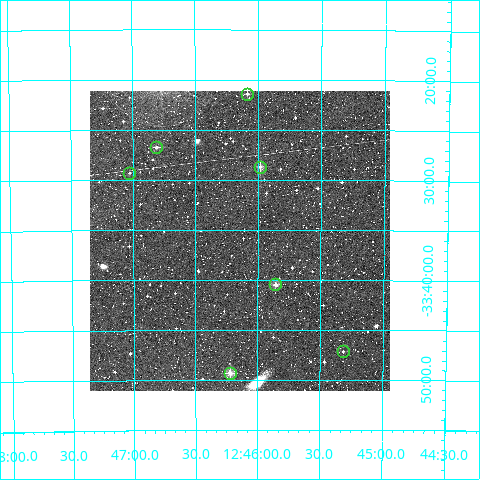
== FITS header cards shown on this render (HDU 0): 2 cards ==
NAXIS1  =                  300
NAXIS2  =                  300

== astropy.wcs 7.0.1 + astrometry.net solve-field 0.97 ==
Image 300 x 300 px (HDU 0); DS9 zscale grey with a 90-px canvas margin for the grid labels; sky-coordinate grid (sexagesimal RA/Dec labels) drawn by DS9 from the SOLVED WCS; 7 Tycho-2 reference stars matched to detected sources circled (green)
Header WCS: RA---TAN/DEC--TAN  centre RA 12:46:09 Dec -33:36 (191.54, -33.60 deg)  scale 6 arcsec/px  FOV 30.0' x 30.0'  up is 0 deg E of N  parity normal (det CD < 0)
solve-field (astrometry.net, Tycho-2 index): VERIFIED the header's WCS against the Tycho-2 star catalogue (verified at 2 index scales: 7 matches each, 0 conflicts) and refined it, rather than solving blind
Solved WCS: RA---TAN-SIP/DEC--TAN-SIP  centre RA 12:46:09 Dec -33:36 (191.54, -33.60 deg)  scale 6 arcsec/px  FOV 30.0' x 30.0'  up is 0 deg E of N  parity normal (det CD < 0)
The solver's refit moves the header's centre by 0.42 arcsec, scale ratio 0.9993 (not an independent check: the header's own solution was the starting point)
Tycho-2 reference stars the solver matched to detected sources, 7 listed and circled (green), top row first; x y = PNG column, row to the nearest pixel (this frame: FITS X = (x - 90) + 1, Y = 300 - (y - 91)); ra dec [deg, ICRS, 3 dp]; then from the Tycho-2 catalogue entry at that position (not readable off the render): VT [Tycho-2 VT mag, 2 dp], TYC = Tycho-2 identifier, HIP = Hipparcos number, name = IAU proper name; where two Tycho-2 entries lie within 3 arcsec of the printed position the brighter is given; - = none
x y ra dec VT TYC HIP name
247 94 191.521 -33.357 11.09 7252-690-1 - -
156 147 191.702 -33.446 11.48 7252-1455-1 - -
260 167 191.495 -33.478 10.85 7252-1064-1 - -
129 173 191.757 -33.488 11.81 7252-1214-1 - -
275 284 191.464 -33.675 10.41 7252-1180-1 - -
343 351 191.329 -33.786 12.80 7256-793-1 - -
230 373 191.555 -33.822 10.01 7256-829-1 - -